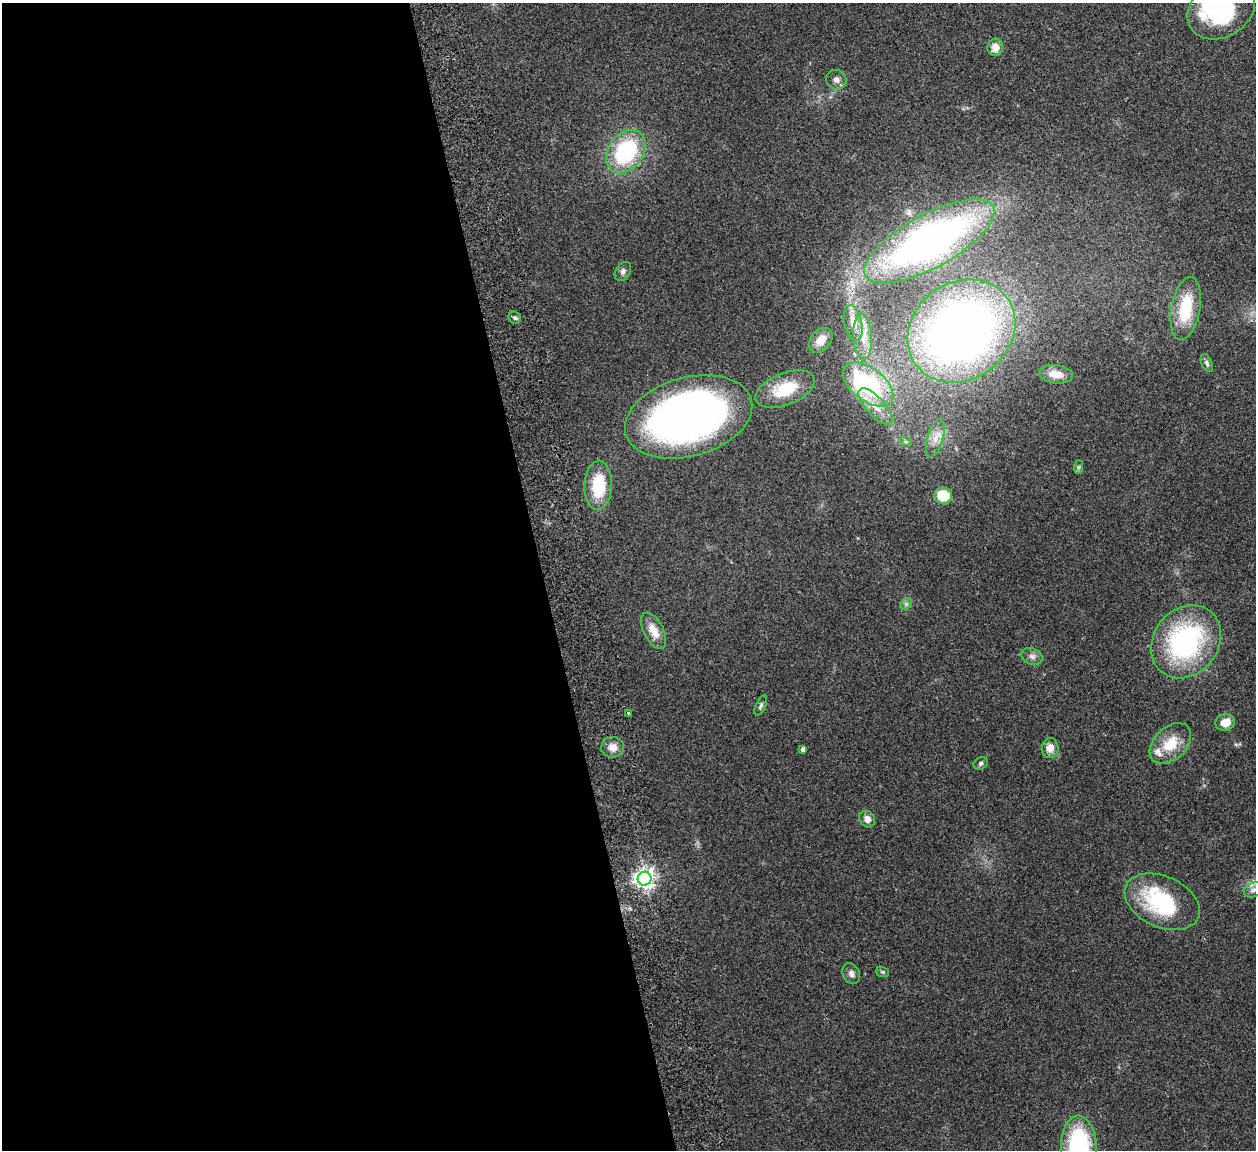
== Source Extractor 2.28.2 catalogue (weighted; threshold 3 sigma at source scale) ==
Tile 9 of 4 x 4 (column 1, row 3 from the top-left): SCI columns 57-1310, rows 1311-2458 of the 5132 x 5030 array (HDU 1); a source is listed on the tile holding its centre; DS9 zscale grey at full resolution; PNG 1258 x 1152 px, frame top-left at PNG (2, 3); each listed source drawn as its Kron ellipse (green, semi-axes under 4 px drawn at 4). Shown black and unused: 43% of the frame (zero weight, under 2 of 3 exposures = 3% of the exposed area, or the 3 px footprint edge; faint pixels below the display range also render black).
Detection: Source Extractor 2.28.2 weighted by HDU 2 'WHT'; one run over the whole footprint, this tile lists its part. Background 0.176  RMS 0.011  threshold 0.0488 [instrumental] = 3 sigma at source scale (4.5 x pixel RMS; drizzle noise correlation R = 1.50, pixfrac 1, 0.05/0.05 arcsec/px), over >= 5 px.
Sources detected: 44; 1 inside a brighter object's white glare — neither listed nor drawn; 1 inside a brighter listed object's ellipse — not listed separately; the other 42 listed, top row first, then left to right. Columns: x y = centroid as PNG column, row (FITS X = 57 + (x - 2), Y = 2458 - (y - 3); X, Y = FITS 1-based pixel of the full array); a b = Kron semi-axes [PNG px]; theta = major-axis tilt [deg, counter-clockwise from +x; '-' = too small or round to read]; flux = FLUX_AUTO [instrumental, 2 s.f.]
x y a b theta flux
1221 9 36 27 31 110
995 47 8 8 - 11
836 80 10 9 - 5.1
626 152 23 17 53 100
929 241 73 26 29 490
623 271 10 7 56 3.7
1186 308 32 14 80 51
515 318 6 5 - 2.3
853 323 18 9 -78 12
961 331 57 48 37 710
863 337 23 9 -87 15
821 340 14 9 48 11
1207 363 10 5 -65 2.8
1056 374 17 9 -7 14
868 384 29 16 -37 130
785 389 31 16 22 40
876 407 23 9 -47 19
689 417 65 39 16 620
935 438 19 8 74 12
906 442 6 4 -19 2
1078 467 7 4 88 2
598 485 25 13 88 48
943 496 9 8 - 31
906 604 7 5 45 2.4
654 631 20 10 -63 16
1186 642 39 32 51 190
1032 656 11 8 -22 5
761 705 11 5 65 2.7
628 713 3 3 - 2
1225 722 10 8 15 14
1170 744 24 16 44 30
613 747 11 10 - 9
1050 748 10 8 79 10
803 749 4 4 - 4.2
981 763 7 5 33 2.7
867 819 9 7 -53 7
645 879 7 7 - 630
1253 890 10 7 26 5.1
1162 902 40 25 -24 96
882 972 6 5 - 1.6
851 974 11 8 -65 4.6
1079 1147 31 18 -89 130
Overlapping masked pixels (flux is a lower limit): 1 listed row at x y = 961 331
Isophote crosses this tile's border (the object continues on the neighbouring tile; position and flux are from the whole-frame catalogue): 3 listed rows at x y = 1221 9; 1253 890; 1079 1147